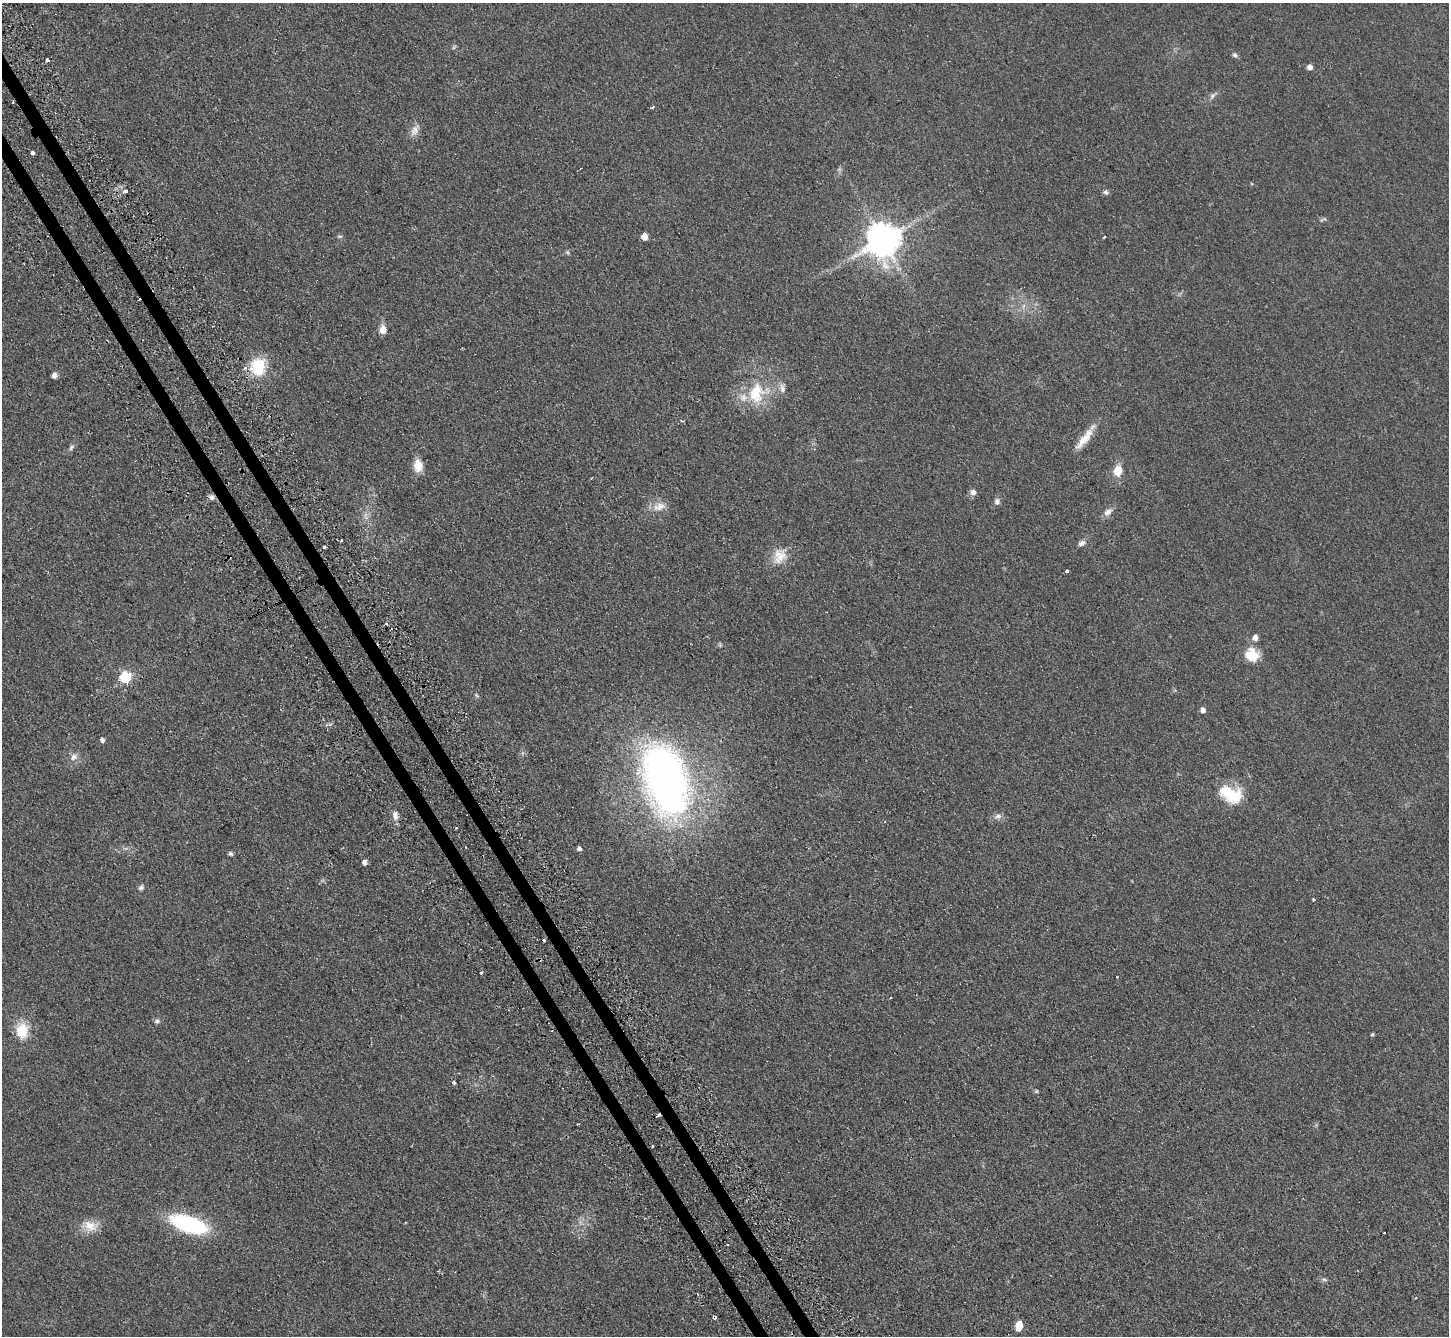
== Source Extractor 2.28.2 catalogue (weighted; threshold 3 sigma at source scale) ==
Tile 11 of 4 x 4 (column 3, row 3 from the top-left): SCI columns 2928-4374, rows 1643-2976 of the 5856 x 5815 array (HDU 1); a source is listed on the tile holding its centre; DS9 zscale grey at full resolution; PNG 1451 x 1338 px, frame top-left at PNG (2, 3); no overlay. Shown black and unused: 2% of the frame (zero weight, under 2 of 3 exposures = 2% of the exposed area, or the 3 px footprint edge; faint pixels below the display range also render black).
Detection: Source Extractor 2.28.2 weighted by HDU 2 'WHT'; one run over the whole footprint, this tile lists its part. Background 0.0531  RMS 0.0082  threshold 0.0368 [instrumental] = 3 sigma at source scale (4.5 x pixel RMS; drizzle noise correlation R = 1.50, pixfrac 1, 0.05/0.05 arcsec/px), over >= 5 px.
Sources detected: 70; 1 inside a brighter object's white glare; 4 cosmic-ray / hot-pixel residue — not listed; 2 inside a brighter listed object's ellipse — not listed separately; the other 63 listed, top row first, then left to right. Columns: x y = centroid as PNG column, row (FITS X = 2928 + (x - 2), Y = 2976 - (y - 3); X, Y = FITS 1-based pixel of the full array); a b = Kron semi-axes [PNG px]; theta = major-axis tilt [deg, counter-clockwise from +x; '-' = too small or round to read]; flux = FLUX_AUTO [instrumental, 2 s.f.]
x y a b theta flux
1235 55 8 6 -44 2
48 60 4 3 - 3.6
1310 67 5 5 - 4.6
1213 95 9 6 46 2.6
652 107 4 3 - 1.2
414 130 15 10 64 5.9
32 153 4 3 - 5.5
125 191 6 4 23 3.1
1106 192 7 6 - 2.1
339 236 7 4 0 1.1
645 237 5 5 - 8.6
1104 237 3 3 - 1.7
883 240 10 10 - 1800
567 252 6 4 -44 1.1
383 330 9 7 -86 6.4
258 367 21 18 84 29
54 375 5 4 - 4.3
782 388 14 6 -78 3.9
756 393 30 21 78 33
1084 439 33 9 51 13
71 447 9 5 48 2.1
418 465 15 10 -88 9.6
1118 471 11 8 80 12
973 492 8 7 - 3.5
211 497 7 7 - 2.6
997 502 8 6 -80 2.9
659 506 19 11 18 8.6
1108 512 13 8 42 4.6
366 516 13 4 -82 3
341 541 3 2 - 1.5
1082 543 10 7 23 3.2
324 547 3 3 - 3.8
779 556 23 17 83 14
1067 571 4 3 - 3.8
1255 638 5 5 - 5.4
1252 655 17 15 -27 16
125 678 6 6 - 85
476 695 6 4 -70 1.1
1203 710 6 5 - 3.5
102 740 4 4 - 2.4
73 757 11 9 45 4.8
666 781 66 38 -71 480
1230 794 30 17 -26 34
395 815 11 7 -84 4.5
998 816 11 6 13 3.1
456 828 3 2 - 0.64
579 848 6 5 - 2.1
231 854 6 5 - 1.6
365 862 5 4 - 3.5
141 888 7 6 - 2.2
1313 900 3 3 - 1.5
481 973 3 3 - 1.9
1117 977 3 3 - 0.9
157 1021 8 5 0 2
22 1031 18 14 86 19
1372 1034 5 4 - 0.91
454 1082 5 4 - 1.4
658 1115 4 3 - 4
652 1146 3 2 - 1
189 1224 35 14 -18 84
90 1226 20 14 -18 11
1324 1279 6 5 - 1.5
1019 1326 8 5 75 18
Overlapping masked pixels (flux is a lower limit): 1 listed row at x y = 658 1115